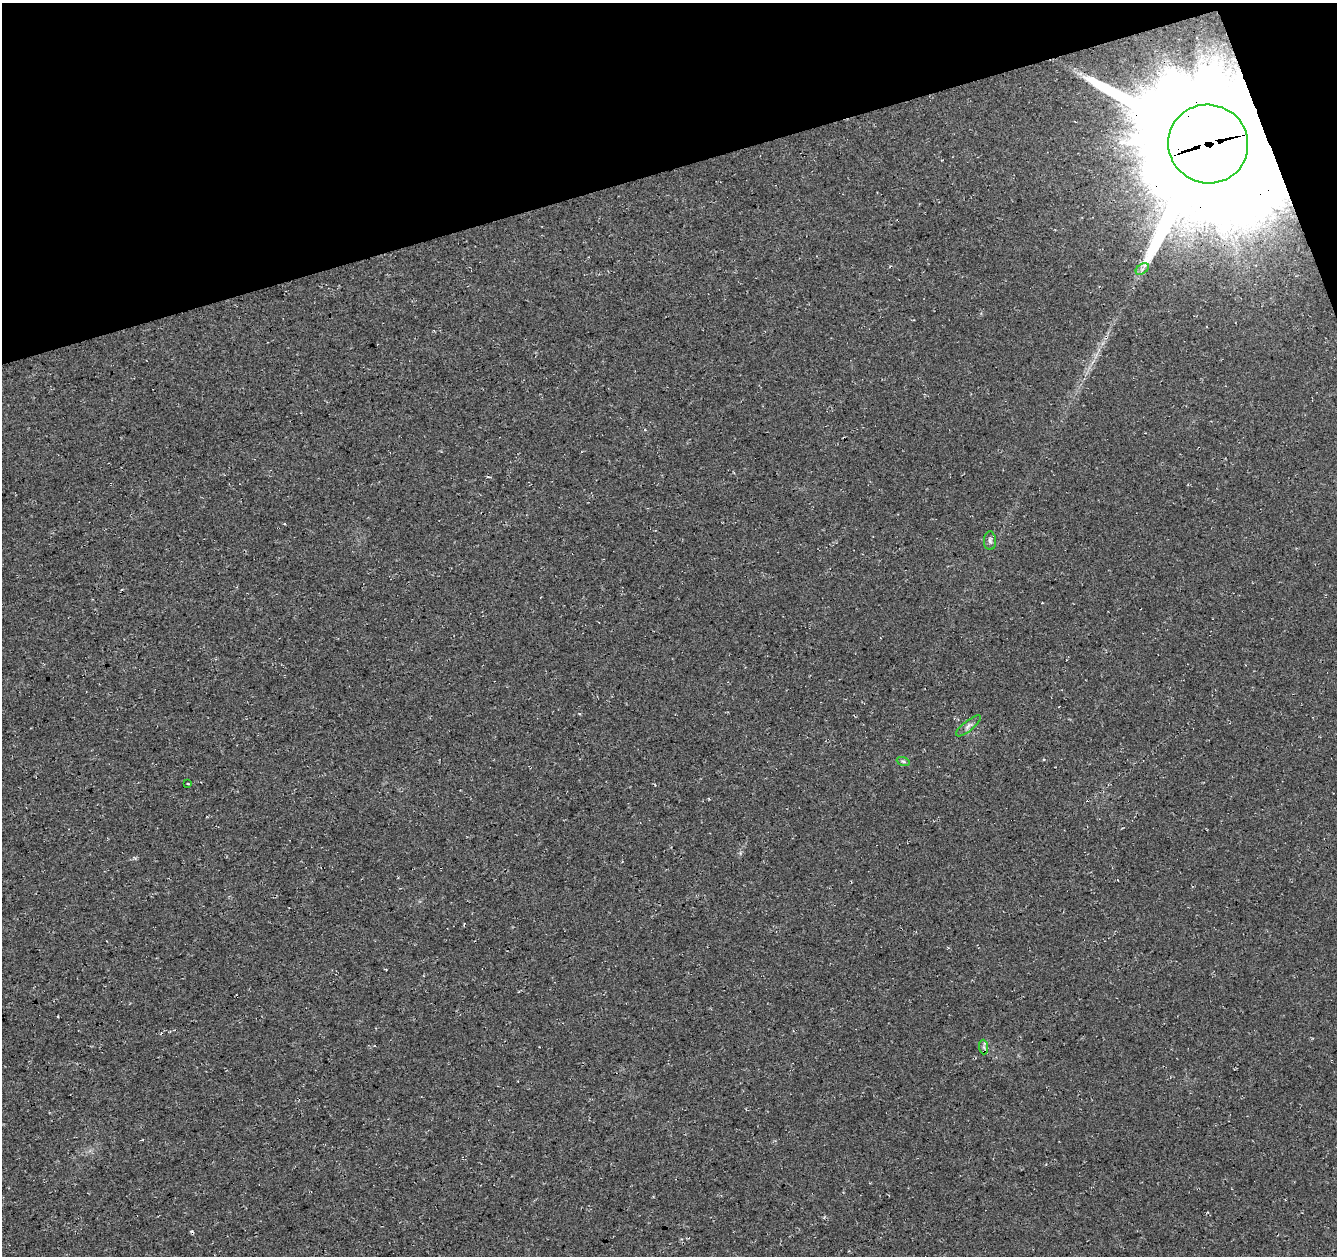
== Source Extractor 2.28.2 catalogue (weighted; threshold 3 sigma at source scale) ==
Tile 3 of 4 x 4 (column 3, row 1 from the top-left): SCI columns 2724-4058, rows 3848-5101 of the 5449 x 5237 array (HDU 1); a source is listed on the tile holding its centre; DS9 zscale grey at full resolution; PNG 1339 x 1258 px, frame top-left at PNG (2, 3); each listed source drawn as its Kron ellipse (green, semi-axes under 4 px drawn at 4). Shown black and unused: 15% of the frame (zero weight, under 3 of 4 exposures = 5% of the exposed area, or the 3 px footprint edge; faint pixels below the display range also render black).
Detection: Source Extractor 2.28.2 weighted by HDU 2 'WHT'; one run over the whole footprint, this tile lists its part. Background 0.0307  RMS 0.0081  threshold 0.0362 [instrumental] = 3 sigma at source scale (4.5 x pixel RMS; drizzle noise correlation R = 1.50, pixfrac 1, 0.0396/0.0396 arcsec/px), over >= 5 px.
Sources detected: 8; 1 cosmic-ray / hot-pixel residue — neither listed nor drawn; the other 7 listed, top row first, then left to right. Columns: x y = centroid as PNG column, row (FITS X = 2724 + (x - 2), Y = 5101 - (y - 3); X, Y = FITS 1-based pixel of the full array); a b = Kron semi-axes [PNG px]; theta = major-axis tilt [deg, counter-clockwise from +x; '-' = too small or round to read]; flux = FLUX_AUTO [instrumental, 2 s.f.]
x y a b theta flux
1208 144 40 39 - 40000
1142 269 7 4 35 2.1
990 541 9 6 -88 2.5
968 726 15 5 39 3.2
903 761 6 4 -19 1.3
188 784 3 2 - 0.71
984 1047 7 4 -89 1.7
Overlapping masked pixels (flux is a lower limit): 1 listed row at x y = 1208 144